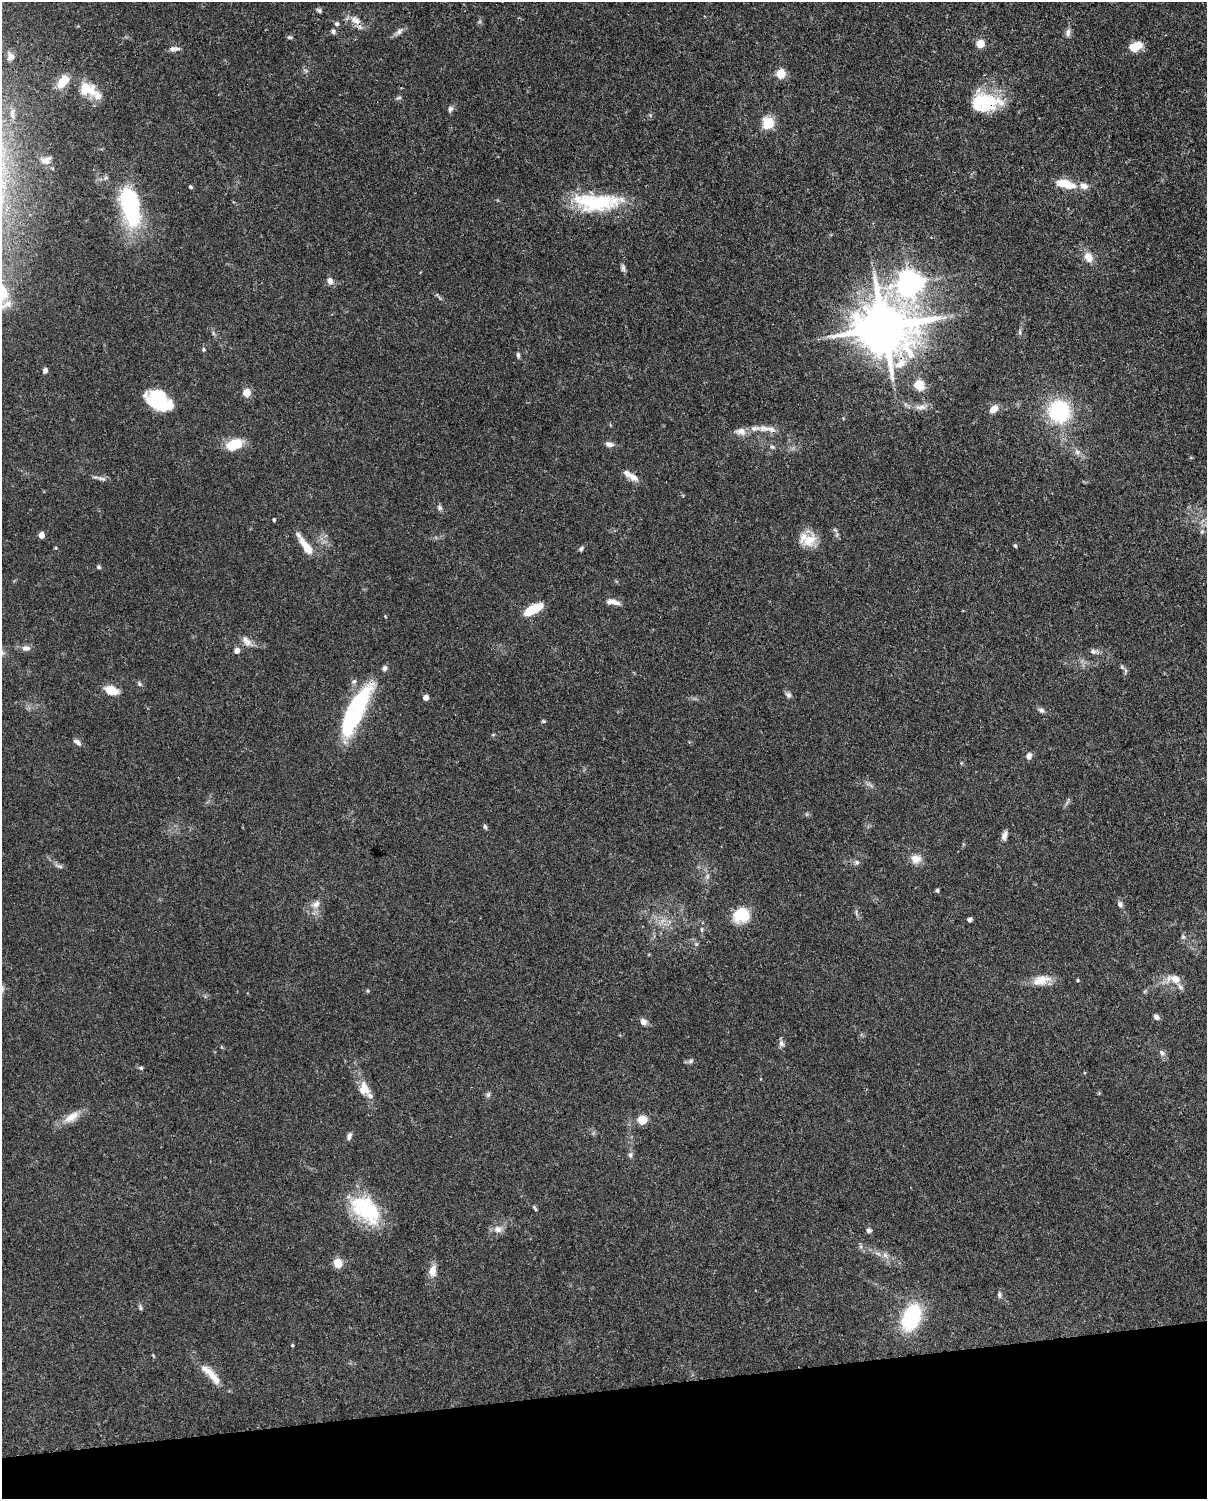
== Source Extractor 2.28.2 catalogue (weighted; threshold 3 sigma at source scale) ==
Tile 10 of 4 x 3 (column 2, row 3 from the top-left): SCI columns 1296-2500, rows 263-1759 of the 5012 x 4911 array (HDU 1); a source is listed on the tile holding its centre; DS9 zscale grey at full resolution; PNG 1209 x 1501 px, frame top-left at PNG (2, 2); no overlay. Shown black and unused: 7% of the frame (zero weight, under 3 of 4 exposures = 7% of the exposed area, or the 3 px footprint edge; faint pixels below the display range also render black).
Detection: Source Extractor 2.28.2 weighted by HDU 2 'WHT'; one run over the whole footprint, this tile lists its part. Background 0.109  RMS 0.0042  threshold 0.0187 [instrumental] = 3 sigma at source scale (4.5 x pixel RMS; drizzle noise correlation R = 1.50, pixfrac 1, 0.05/0.05 arcsec/px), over >= 5 px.
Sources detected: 137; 5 inside a brighter object's white glare — not listed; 12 inside a brighter listed object's ellipse — not listed separately; the other 120 listed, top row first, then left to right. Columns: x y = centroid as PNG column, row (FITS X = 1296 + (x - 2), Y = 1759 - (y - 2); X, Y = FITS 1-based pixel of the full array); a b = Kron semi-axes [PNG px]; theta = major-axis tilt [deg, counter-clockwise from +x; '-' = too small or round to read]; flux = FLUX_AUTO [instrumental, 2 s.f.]
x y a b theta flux
319 10 7 5 -30 0.84
356 21 17 9 -30 4.4
337 24 6 5 - 0.92
333 32 6 5 - 1.1
399 32 15 6 39 1.9
1068 33 11 7 84 1.7
289 37 7 5 -13 0.82
980 44 5 5 - 14
1136 46 15 9 21 5.9
174 49 16 5 4 1.7
10 56 11 9 -77 2.2
781 74 5 5 - 18
63 81 16 9 50 7.1
91 89 18 11 87 6.2
399 98 8 4 8 0.72
985 102 36 21 1 22
450 109 9 6 64 1.3
650 115 6 4 -72 0.55
768 123 14 13 - 7.6
46 160 14 9 24 3.1
106 178 6 4 -17 0.77
1067 184 23 12 -15 7.2
191 187 5 4 - 0.59
597 202 60 20 0 32
133 218 41 21 -64 29
1088 257 13 9 -61 4.5
623 268 11 5 -82 1.2
330 281 8 7 - 2.4
910 283 9 8 - 410
884 328 17 14 1 2700
1020 332 9 4 -90 0.86
213 333 7 4 -72 0.74
203 349 5 5 - 0.64
518 355 7 5 -88 1
900 364 18 11 38 6.6
45 370 6 5 - 1.5
919 385 6 5 - 29
247 393 5 5 - 13
157 401 21 12 -32 35
920 407 17 8 0 3.1
994 409 10 7 45 3.5
1059 411 25 23 -67 34
755 428 16 7 5 3.1
771 429 14 7 -25 2.5
741 431 14 9 -2 3.3
234 444 14 9 21 13
609 444 11 6 -12 1.9
772 447 7 5 -15 0.88
1077 452 10 7 -45 2
634 477 14 10 -42 2.9
100 478 10 5 -21 1.4
439 507 8 6 -67 1.1
274 520 4 3 - 0.52
1202 531 6 5 - 0.89
41 535 5 4 - 5.2
809 540 23 15 30 7.2
306 546 24 8 -54 6.7
1015 546 5 4 - 0.64
56 548 4 3 - 0.44
581 549 6 5 - 0.86
98 567 6 5 - 0.68
615 602 14 7 -15 2.6
533 609 20 8 28 11
247 641 18 9 -43 3
26 648 11 7 -2 2.2
237 651 6 6 - 2.2
1093 651 9 7 -26 1.3
1125 671 9 4 -90 0.93
139 684 7 5 -43 0.83
112 690 13 8 -17 7.5
788 695 8 7 - 1.3
426 698 4 4 - 3.5
359 707 68 17 69 36
1041 710 8 6 -36 1.3
543 721 6 4 0 0.56
493 735 6 3 20 0.41
77 742 11 6 -33 1.5
1029 756 9 7 78 1.6
485 827 6 4 -69 0.85
1004 835 13 6 73 1.9
916 859 14 11 -5 3.9
857 862 7 5 -46 0.92
59 866 13 4 -19 1.2
707 876 7 4 -72 0.91
937 890 4 4 - 0.79
316 904 12 9 51 3
1120 904 7 7 - 1.3
741 915 16 14 10 14
970 919 5 4 - 1
702 930 6 4 -72 0.56
1183 937 7 6 - 0.92
696 944 5 5 - 0.72
1175 979 16 10 -21 4.8
1041 980 24 12 14 6.7
1078 980 4 4 - 0.41
1156 1017 7 5 -45 1.6
643 1022 8 7 - 2.2
781 1043 10 7 -67 1.5
1162 1053 10 6 -52 1.5
691 1061 8 5 27 0.98
141 1068 6 5 - 0.66
364 1089 19 14 -78 5.8
488 1095 8 6 -76 0.99
71 1117 25 10 34 5.7
642 1120 11 10 - 4.7
349 1136 10 5 72 1.4
630 1155 8 6 -89 1.1
535 1208 9 3 -59 0.68
366 1209 42 25 -42 30
498 1229 12 10 -10 2.9
869 1230 6 6 - 1.2
861 1247 7 4 -72 0.81
885 1255 8 6 -44 1.5
338 1263 5 5 - 18
432 1271 15 9 74 4
999 1295 9 5 -83 1.1
141 1307 9 4 -80 0.74
911 1317 31 19 68 30
292 1345 4 3 - 0.42
213 1376 33 10 -50 7.2
Overlapping masked pixels (flux is a lower limit): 5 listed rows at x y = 356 21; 174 49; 985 102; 884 328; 359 707